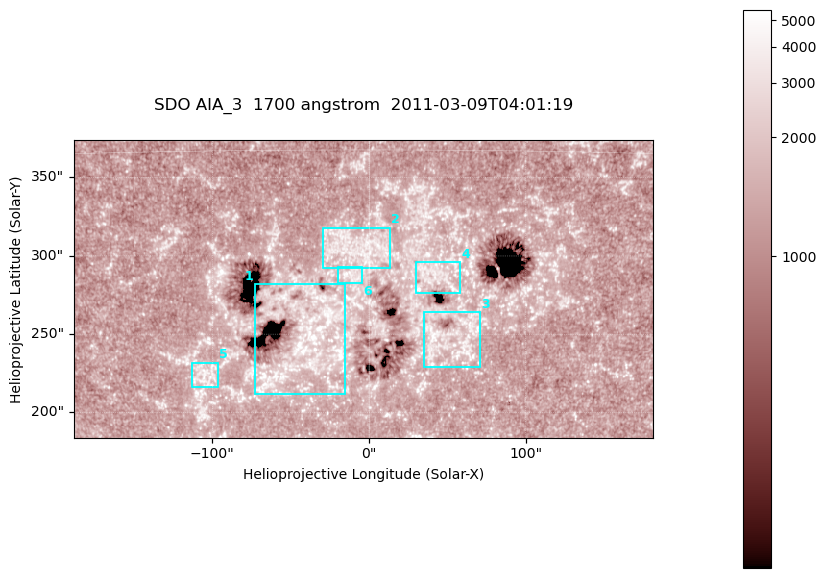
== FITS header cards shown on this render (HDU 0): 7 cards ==
TELESCOP= 'SDO     '           /
INSTRUME= 'AIA_3   '           /
WAVELNTH=                 1700 /
WAVEUNIT= 'angstrom'           /
DATE-OBS= '2011-03-09T04:01:19.715' /
CTYPE1  = 'HPLN-TAN'           /
CTYPE2  = 'HPLT-TAN'           /

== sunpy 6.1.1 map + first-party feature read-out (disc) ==
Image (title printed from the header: SDO AIA_3  1700 angstrom  2011-03-09T04:01:19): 603 x 310 px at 0.613 arcsec/px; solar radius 966 arcsec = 1577 px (partial field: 2.4% of the solar disc is inside the frame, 100% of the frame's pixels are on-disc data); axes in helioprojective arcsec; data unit not stated in the header (colour bar unlabelled)
Pointing: header CRPIX1/2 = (2053.97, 2042.58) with CRVAL1/2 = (0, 0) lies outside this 603 x 310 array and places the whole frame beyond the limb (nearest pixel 1.43 R_sun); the SolarSoft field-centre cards XCEN/YCEN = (-3.75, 278.9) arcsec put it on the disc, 1790 arcsec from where CRPIX/CRVAL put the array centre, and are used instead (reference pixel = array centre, CRVAL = XCEN/YCEN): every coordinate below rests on XCEN/YCEN
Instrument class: DISC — disc imager (sunpy class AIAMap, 1700 A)
Bright regions (active regions / flare kernels): reference = the on-disc median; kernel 5 px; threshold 5 sigma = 1586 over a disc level ~1294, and >= 1.15x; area >= 186 px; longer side >= 4 px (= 2.5 arcsec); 6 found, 6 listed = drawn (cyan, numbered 1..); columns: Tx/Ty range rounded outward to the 2 arcsec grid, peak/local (2 s.f.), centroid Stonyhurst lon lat
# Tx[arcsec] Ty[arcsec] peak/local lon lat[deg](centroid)
1 -74..-14 212..282 5.1 -2 +7
2 -30..14 292..318 3.3 -1 +11
3 34..72 228..264 3.6 +3 +7
4 28..58 276..296 3.4 +3 +10
5 -114..-96 216..232 3.3 -6 +6
6 -20..-4 282..294 3.6 -1 +10